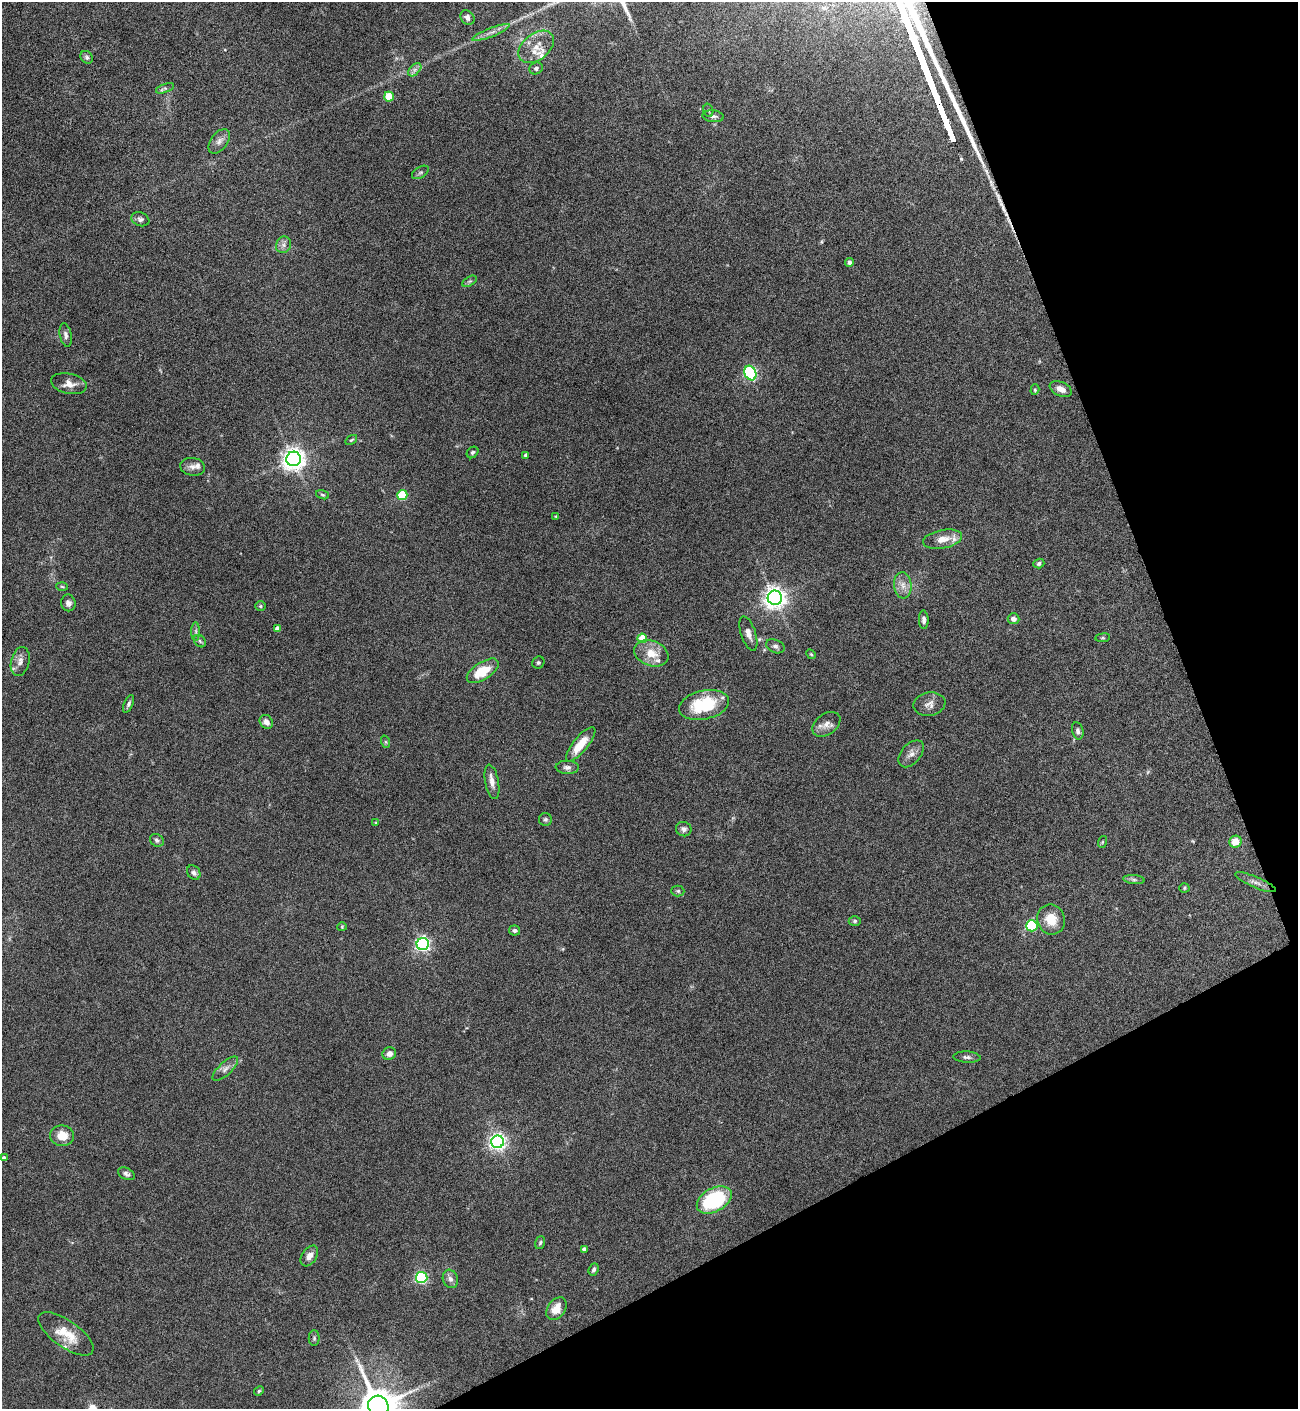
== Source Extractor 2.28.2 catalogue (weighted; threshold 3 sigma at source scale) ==
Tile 12 of 4 x 4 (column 4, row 3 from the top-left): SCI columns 4038-5333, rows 1408-2814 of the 5617 x 5627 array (HDU 1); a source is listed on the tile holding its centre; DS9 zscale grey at full resolution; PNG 1300 x 1411 px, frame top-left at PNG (2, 2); each listed source drawn as its Kron ellipse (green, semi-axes under 4 px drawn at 4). Shown black and unused: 21% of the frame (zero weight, under 4 of 8 exposures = <1% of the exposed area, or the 3 px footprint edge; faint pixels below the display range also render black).
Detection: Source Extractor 2.28.2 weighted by HDU 2 'WHT'; one run over the whole footprint, this tile lists its part. Background 0.0778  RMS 0.0045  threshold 0.0184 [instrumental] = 3 sigma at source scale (4.09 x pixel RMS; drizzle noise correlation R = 1.36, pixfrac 0.8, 0.05/0.05 arcsec/px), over >= 5 px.
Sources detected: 102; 5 inside a brighter listed object's ellipse — not listed separately; the other 97 listed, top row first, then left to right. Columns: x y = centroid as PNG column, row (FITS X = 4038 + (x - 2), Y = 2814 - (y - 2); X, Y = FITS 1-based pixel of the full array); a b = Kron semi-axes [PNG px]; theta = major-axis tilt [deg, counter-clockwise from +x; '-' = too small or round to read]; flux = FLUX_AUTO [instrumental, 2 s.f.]
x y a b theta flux
467 17 8 6 -47 1.8
491 32 20 4 21 2.4
536 47 20 13 38 6.2
87 57 7 5 -47 0.97
536 68 7 5 31 1
415 70 8 5 45 1.3
165 88 9 4 21 0.82
389 97 5 5 - 13
708 110 7 4 -72 0.7
713 116 11 6 -6 1.3
219 141 14 8 53 2.3
420 172 9 5 33 0.94
140 219 9 6 -21 1.3
284 245 8 7 - 1.6
849 262 4 4 - 1.2
470 281 8 4 31 0.74
66 335 12 6 -79 1.4
750 373 7 5 -67 73
69 384 18 10 -12 3.5
1061 389 12 7 -24 2.9
1035 390 5 4 - 0.54
351 440 6 3 35 0.46
472 452 6 5 - 0.75
526 455 4 3 - 1.1
294 459 7 7 - 320
193 467 12 9 -8 2.3
322 495 7 4 -19 0.55
402 495 5 5 - 23
556 516 4 3 - 0.46
943 539 20 9 11 5.2
1039 564 5 4 - 0.88
903 585 13 8 -84 3.1
62 586 6 4 -3 0.51
775 598 7 7 - 300
68 603 8 7 - 1.6
261 606 5 5 - 0.58
1013 619 6 5 - 1.9
924 620 9 5 -87 1.4
277 628 4 4 - 1.7
196 631 9 4 -90 1.1
748 634 18 7 -71 2.6
642 638 5 5 - 10
1103 638 7 3 8 0.49
200 641 7 5 -48 0.77
775 646 9 6 -23 1.3
651 653 17 12 -19 7
811 654 5 4 - 0.45
20 661 15 9 76 2.8
538 663 6 5 - 0.7
483 671 18 8 33 11
129 704 9 4 66 1
929 704 16 11 11 2.9
704 705 25 14 12 23
266 722 7 6 - 2.3
826 724 15 10 36 3.1
1078 731 9 5 -76 1.2
386 742 6 4 -71 0.62
581 744 21 7 51 7.5
911 754 16 9 49 2.7
567 767 11 6 -2 1.6
492 782 17 6 -79 3
545 820 6 6 - 0.93
376 823 4 2 - 0.33
684 829 8 7 - 1.3
157 840 7 6 - 0.98
1102 842 6 3 71 0.46
1235 842 6 6 - 5.4
194 872 8 6 -53 1.4
1134 880 11 4 -5 1
1255 882 22 5 -23 2.2
1184 888 5 4 - 0.5
678 891 6 5 - 0.65
1051 919 15 13 -72 7.8
855 921 6 5 - 0.69
1032 926 6 5 - 41
342 927 4 4 - 0.39
515 931 5 5 - 0.94
423 944 6 6 - 110
389 1054 7 6 - 2.5
967 1057 13 5 -3 1.4
225 1069 16 6 43 2.3
62 1136 12 10 -9 6
498 1142 6 6 - 160
4 1158 3 3 - 0.9
126 1174 9 5 -25 1.1
714 1200 19 11 29 36
540 1243 6 4 73 0.69
584 1249 4 4 - 1.4
309 1256 11 7 57 2.8
594 1270 6 5 - 0.98
422 1277 6 5 - 55
450 1279 9 7 -70 1.8
556 1309 12 8 55 5.3
66 1334 32 13 -35 10
314 1338 8 5 90 0.74
259 1391 5 4 - 0.56
378 1406 11 10 - 1300
Overlapping masked pixels (flux is a lower limit): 1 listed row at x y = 378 1406
Isophote crosses this tile's border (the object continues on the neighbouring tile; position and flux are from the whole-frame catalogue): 1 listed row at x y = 378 1406